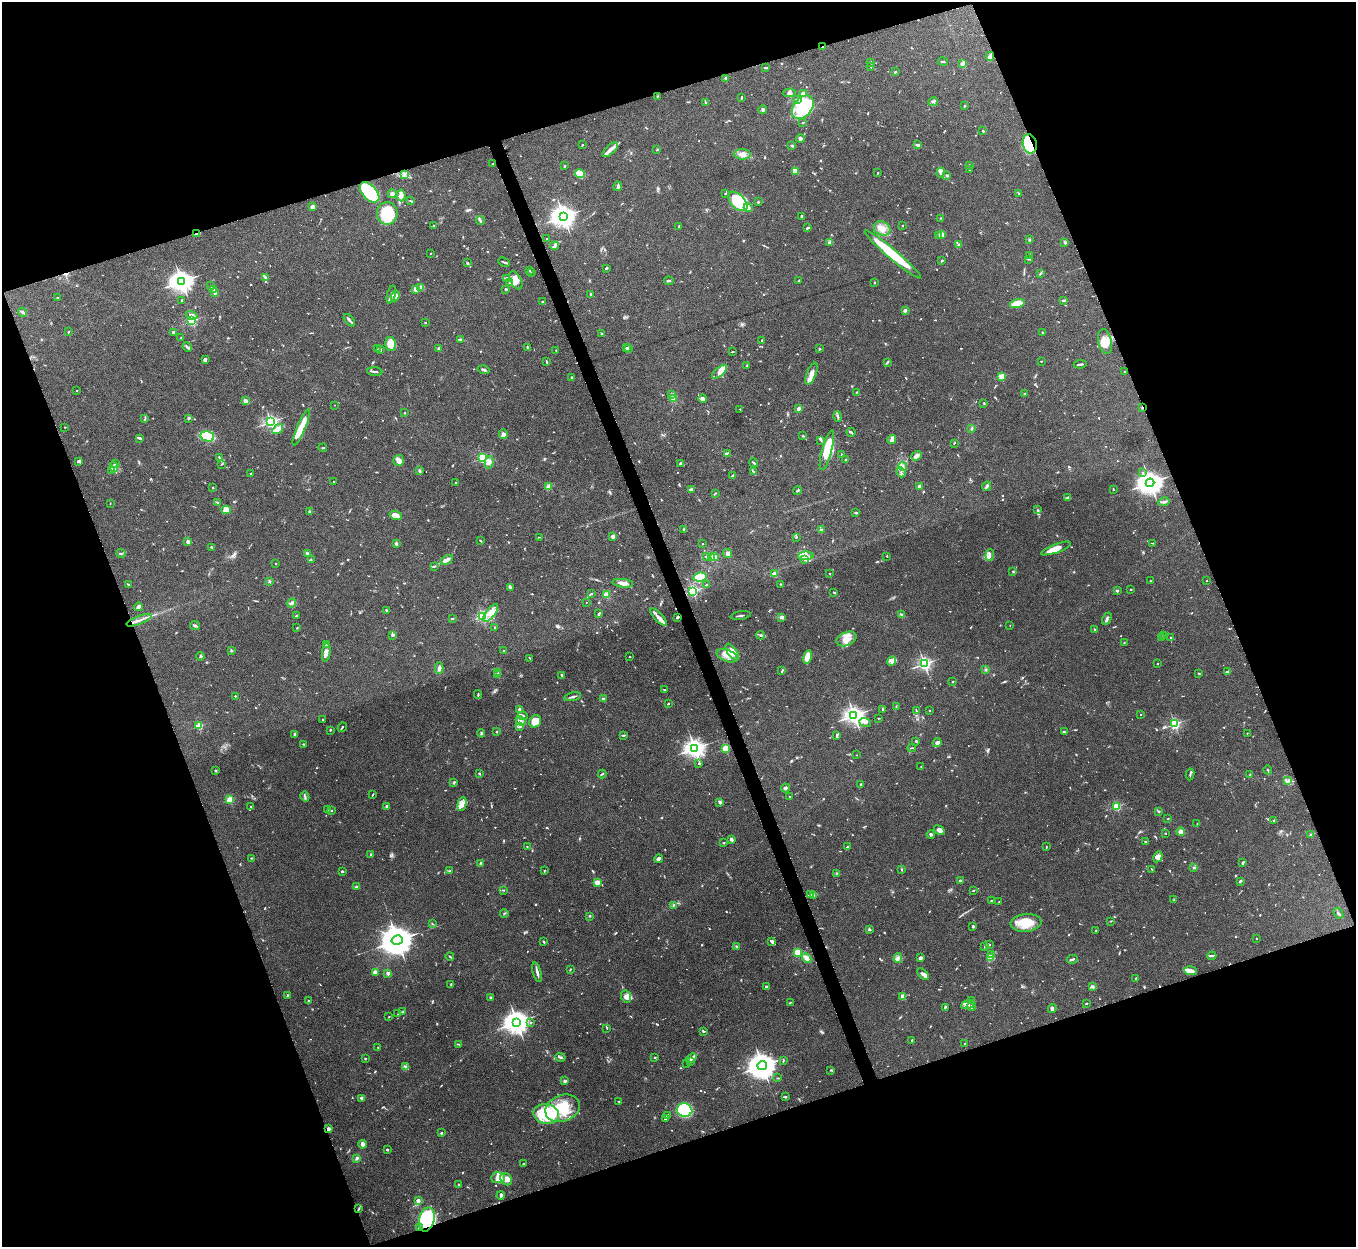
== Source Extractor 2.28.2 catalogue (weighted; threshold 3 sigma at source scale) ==
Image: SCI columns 2-5416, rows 151-5127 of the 5420 x 5405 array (HDU 1 of 3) = the unmasked area's bounding box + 8 px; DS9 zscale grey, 4 x 4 block average (1 PNG px = mean of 4 x 4 image px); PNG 1358 x 1249 px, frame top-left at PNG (2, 2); each listed source drawn as its Kron ellipse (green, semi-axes under 4 px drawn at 4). Shown black and unused: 40% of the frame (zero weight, under 5 of 10 exposures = <1% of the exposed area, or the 3 px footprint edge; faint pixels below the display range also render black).
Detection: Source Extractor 2.28.2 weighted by HDU 2 'WHT'. Background 0.142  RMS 0.0056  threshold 0.023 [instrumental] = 3 sigma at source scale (4.09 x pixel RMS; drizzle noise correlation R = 1.36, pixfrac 0.8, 0.05/0.05 arcsec/px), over >= 5 px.
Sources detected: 1193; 20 too faint to see at this stretch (4 x 4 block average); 7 inside a brighter object's white glare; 6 cosmic-ray / hot-pixel residue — neither listed nor drawn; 29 coinciding with a brighter row at this scale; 103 inside a brighter listed object's ellipse — not listed separately; of the other 1028, all 500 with FLUX_AUTO >= 2.01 (the completeness limit of this list) listed and drawn (528 fainter detections not listed), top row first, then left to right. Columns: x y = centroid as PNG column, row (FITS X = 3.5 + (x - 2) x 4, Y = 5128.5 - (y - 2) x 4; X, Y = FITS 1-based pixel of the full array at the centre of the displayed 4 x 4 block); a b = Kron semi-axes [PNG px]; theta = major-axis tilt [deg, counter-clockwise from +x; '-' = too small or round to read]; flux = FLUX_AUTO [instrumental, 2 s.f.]
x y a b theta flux
823 47 4 2 - 5.3
990 56 4 3 - 16
943 61 5 2 - 3.7
871 62 4 2 - 2.2
963 64 3 2 - 3.8
766 67 3 2 - 4.2
871 67 2 2 - 3.3
895 72 3 2 - 2.4
726 78 4 2 - 6.5
789 93 6 3 3 7.9
803 94 4 3 - 18
657 96 2 2 - 2.4
741 98 3 2 - 4.2
797 100 3 2 - 5.3
705 102 4 2 - 3
933 102 5 2 - 5.1
964 106 2 2 - 3.9
803 107 13 9 52 85
763 110 4 3 - 5.1
803 122 2 2 - 2.3
983 131 2 2 - 3.5
800 139 4 3 - 18
1030 144 10 7 -78 190
582 145 2 2 - 2.7
792 145 2 2 - 6.2
918 145 3 2 - 9.3
610 150 10 4 43 17
657 150 3 2 - 3.3
743 154 8 5 -5 19
493 164 2 2 - 5.9
969 165 2 2 - 13
564 166 3 2 - 3.2
970 170 2 2 - 5.4
796 172 2 2 - 2.4
878 173 2 2 - 4.6
941 173 5 4 - 12
580 174 5 3 - 17
404 175 3 3 - 5.8
947 175 3 2 - 4.7
618 186 5 3 - 5.6
370 192 12 7 -47 180
725 193 2 2 - 2.5
392 194 4 3 - 9
1019 194 3 2 - 2.1
401 195 6 3 -85 11
411 201 3 2 - 3.2
738 201 12 7 -45 180
758 202 2 2 - 5.2
312 207 2 2 - 73
748 208 5 3 - 6.2
387 213 11 10 - 100
563 216 4 3 - 3400
802 216 2 2 - 3.6
941 218 2 2 - 2.4
480 221 4 2 - 5.4
434 226 3 2 - 2.4
679 226 2 2 - 4.4
902 226 2 2 - 6
808 228 3 2 - 3
882 228 8 7 - 26
196 234 3 2 - 3.7
942 234 2 2 - 78
939 236 2 2 - 27
546 239 2 2 - 7
1029 239 2 2 - 2.9
830 242 3 2 - 4.8
1065 242 2 2 - 9.4
959 245 3 2 - 7.6
554 246 4 3 - 7.9
431 253 2 2 - 2.2
893 254 37 5 -40 160
1030 255 2 2 - 4.9
1028 259 3 2 - 2.3
942 260 3 2 - 3.3
504 262 6 2 -24 4.5
467 263 3 2 - 4.6
606 268 3 2 - 6.5
529 271 2 2 - 6.1
531 273 2 2 - 2
1040 273 4 2 - 2.7
265 277 4 2 - 5.5
506 278 3 2 - 2.4
516 280 10 5 -62 21
182 281 4 3 - 3100
669 281 4 2 - 4
799 281 4 2 - 3.5
510 282 4 3 - 7.1
875 282 2 2 - 3.1
211 286 2 2 - 4
421 287 3 3 - 6.2
214 289 2 2 - 6
415 289 4 2 - 15
506 289 4 2 - 2.7
215 293 2 2 - 2.3
391 294 9 3 75 11
591 294 2 2 - 30
395 296 5 4 - 11
58 298 2 2 - 3.3
182 300 3 2 - 2.3
1063 300 3 2 - 3
543 302 2 2 - 19
1017 303 7 3 17 75
905 310 3 2 - 9.7
23 312 5 2 - 9.1
192 315 6 2 -17 10
349 320 7 2 -51 7.3
192 321 2 2 - 380
425 323 2 2 - 2.7
68 332 3 2 - 2
173 332 2 2 - 17
1042 332 2 2 - 2.5
602 333 3 2 - 2.2
181 337 2 2 - 2.2
460 339 4 2 - 3.2
762 341 2 2 - 4.2
1105 341 13 6 -77 35
391 344 7 5 -76 40
187 347 5 2 - 5
527 347 3 2 - 2.5
627 347 4 2 - 4.3
377 349 2 2 - 2.2
380 349 2 2 - 16
439 349 2 2 - 33
629 349 3 2 - 3
820 349 3 2 - 3.8
556 350 2 2 - 2
732 352 3 2 - 2
205 360 4 3 - 6.9
547 361 3 2 - 4.8
1041 361 2 2 - 2.8
887 362 4 2 - 7.4
1080 364 7 2 8 6.4
746 366 4 2 - 2.4
484 370 6 2 -15 6.1
1125 371 2 2 - 2.4
375 372 7 2 -4 6.7
720 372 9 3 42 18
811 374 11 4 68 25
1001 376 2 2 - 130
572 377 2 2 - 12
77 391 2 2 - 5
857 392 2 2 - 3
671 394 3 2 - 4.3
1024 394 2 2 - 3.5
673 399 4 3 - 8.8
703 399 4 3 - 16
246 401 2 2 - 18
984 403 2 2 - 3.1
334 405 2 2 - 2.1
1142 407 2 2 - 11
799 408 2 2 - 56
740 409 2 2 - 4.7
405 413 2 2 - 4.4
838 416 5 2 - 7.1
145 418 4 2 - 4.3
189 418 2 2 - 25
271 422 2 2 - 880
65 427 2 2 - 2.1
301 427 20 4 67 42
972 428 3 2 - 2.8
278 429 6 3 34 26
851 432 4 2 - 6.1
503 434 5 4 - 11
207 436 7 5 -13 180
803 436 2 2 - 3.8
139 438 3 2 - 4
821 440 4 2 - 4.4
892 440 4 3 - 13
954 443 3 2 - 2
323 448 4 2 - 3.4
827 450 20 5 75 100
727 453 4 2 - 2.8
842 455 2 2 - 4.7
916 456 5 3 - 18
219 457 4 2 - 3.1
482 458 2 2 - 320
845 459 2 2 - 4.7
398 460 5 5 - 15
79 461 3 3 - 8.1
489 462 6 3 79 11
754 463 5 2 - 5.1
116 464 4 2 - 4.7
221 464 3 2 - 3.2
681 464 2 2 - 6.7
903 466 4 2 - 4.6
114 467 5 3 - 7.4
111 471 3 2 - 4.2
420 471 3 3 - 4.4
753 471 4 2 - 3.7
901 472 5 2 - 5.1
1142 472 2 2 - 4.4
251 474 2 2 - 2.9
732 476 3 2 - 7.9
333 482 2 2 - 2.2
456 482 2 2 - 4.4
1150 483 4 3 - 4300
919 486 3 2 - 11
987 486 5 3 - 5.9
213 487 2 2 - 2.4
549 487 3 3 - 10
692 489 3 3 - 8.1
1113 489 2 2 - 2.7
798 491 4 2 - 5.1
715 493 2 2 - 2.6
1068 498 3 3 - 4.4
1164 502 5 3 - 6.6
218 503 2 2 - 2
110 504 2 2 - 2.4
226 510 5 4 - 49
1038 510 2 2 - 2
310 511 3 2 - 5.3
856 513 3 2 - 4.7
396 516 6 4 -20 30
684 529 3 2 - 2.2
821 530 4 2 - 14
613 536 2 2 - 59
539 537 3 2 - 2
796 537 2 2 - 2.1
481 541 3 2 - 2.6
188 542 2 2 - 53
396 543 2 2 - 30
1152 543 3 2 - 2
702 544 2 2 - 2.5
212 547 4 2 - 3.9
1056 548 16 3 21 46
121 553 4 2 - 5
307 553 3 2 - 9.2
727 553 5 3 - 9.8
990 555 6 2 84 6.3
715 556 4 3 - 5.5
806 556 8 3 3 16
887 556 2 2 - 2.5
707 557 3 2 - 2.5
711 557 2 2 - 85
311 560 3 2 - 2.9
447 560 6 2 30 19
805 560 4 3 - 6.7
276 564 2 2 - 2.7
434 566 3 2 - 3.1
1013 572 2 2 - 2.2
774 574 2 2 - 100
829 574 2 2 - 2.2
700 577 6 4 10 89
269 581 3 2 - 3.8
1150 581 2 2 - 6.5
1207 581 2 2 - 2.6
623 583 10 3 -7 16
781 584 2 2 - 2.5
128 585 3 2 - 5
706 585 4 2 - 2.8
510 587 4 2 - 4
1131 589 2 2 - 7.6
1117 590 2 2 - 19
693 591 2 2 - 500
834 592 2 2 - 3.8
591 594 3 2 - 2.1
606 595 2 2 - 140
586 602 2 2 - 2.1
291 603 5 3 - 9
138 607 4 2 - 18
387 611 3 2 - 2.6
491 613 10 4 52 28
599 614 4 2 - 6.1
902 614 3 2 - 4.1
296 616 2 2 - 3.9
482 616 2 2 - 370
741 616 10 2 9 6.1
659 617 11 3 -46 16
677 617 3 2 - 5.1
782 617 4 2 - 10
452 618 3 2 - 2.4
1107 619 6 2 61 6.5
139 620 13 2 22 16
195 625 5 2 - 5.1
1010 625 2 2 - 3.5
495 627 2 2 - 3
297 628 3 2 - 2.2
1095 630 3 2 - 2.7
393 635 4 3 - 6.3
761 635 4 2 - 4.5
1164 635 2 2 - 2.2
1161 637 2 2 - 6.2
1170 637 2 2 - 2.4
846 639 10 6 23 31
1124 643 3 2 - 2.5
326 645 3 3 - 16
231 650 3 2 - 3
504 651 2 2 - 3.5
326 652 9 3 83 14
732 652 9 4 -54 20
200 656 4 2 - 3.3
727 656 11 6 -23 31
630 657 2 2 - 2.3
808 657 7 4 76 39
530 658 3 2 - 2.7
892 661 5 3 - 8.4
1158 663 2 2 - 2.9
924 664 2 2 - 930
439 668 6 3 90 9.4
985 669 2 2 - 2.2
782 671 3 2 - 4.3
1228 672 4 2 - 13
498 673 3 2 - 2.1
1199 673 2 2 - 2.8
497 675 3 2 - 3.1
562 675 2 2 - 3
952 682 2 2 - 3
664 689 2 2 - 2.9
478 694 4 2 - 4.2
235 696 2 2 - 2.8
573 697 8 2 13 7.6
603 699 2 2 - 29
668 704 2 2 - 3
896 706 3 2 - 2.2
520 709 2 2 - 37
883 710 2 2 - 3.7
930 710 2 2 - 4.1
916 711 4 2 - 2.9
854 715 3 3 - 1800
1141 715 2 2 - 2.5
523 716 5 3 - 6
879 718 2 2 - 2.5
322 720 2 2 - 7.5
521 721 5 3 - 6.4
535 721 6 5 - 42
865 723 6 3 -22 11
1175 724 2 2 - 540
199 726 2 2 - 200
519 726 4 2 - 5.1
342 727 5 2 - 3.4
330 730 3 2 - 2.2
497 732 2 2 - 9
1064 732 4 2 - 3.7
481 733 4 2 - 3.3
1247 733 2 2 - 2.1
295 734 2 2 - 8.5
623 735 3 2 - 3.7
836 736 3 2 - 4.1
916 741 3 2 - 3
937 742 4 3 - 20
304 744 2 2 - 4.2
695 748 3 3 - 2100
726 748 2 2 - 220
912 748 4 2 - 2.6
856 755 2 2 - 3.2
699 763 2 2 - 7.1
921 767 2 2 - 2.2
1268 770 4 2 - 3.4
215 771 2 2 - 19
479 774 2 2 - 4.7
602 774 4 2 - 2.8
1190 774 6 2 82 4.3
1250 775 4 2 - 2.9
1288 781 4 2 - 5.3
454 782 3 2 - 5.8
861 784 2 2 - 11
785 788 4 2 - 6.3
373 794 3 2 - 2.4
305 797 5 2 - 4.6
790 797 2 2 - 7.8
230 800 2 2 - 180
720 802 3 2 - 9.7
462 804 7 4 76 22
387 806 3 2 - 4.7
1116 806 2 2 - 300
251 807 2 2 - 2.1
327 809 3 2 - 2
331 810 2 2 - 4.8
1159 812 3 2 - 2.4
1168 818 2 2 - 3.2
1274 820 3 2 - 2.4
1197 824 2 2 - 2.1
939 830 6 3 -35 15
1181 832 4 3 - 11
1165 833 2 2 - 2.8
931 834 4 3 - 5.2
1310 835 2 2 - 14
731 839 4 3 - 7.4
1145 842 2 2 - 16
724 843 2 2 - 2.5
527 846 2 2 - 2.3
847 847 4 2 - 3.5
1046 847 3 2 - 2.1
371 855 2 2 - 7.5
1158 857 6 4 61 13
251 858 2 2 - 2.9
659 859 4 3 - 8.2
1243 862 3 2 - 5.3
480 864 2 2 - 4.8
1194 867 3 2 - 4.5
1152 869 2 2 - 2.3
902 870 2 2 - 2.4
342 871 3 2 - 4.8
450 871 3 2 - 5.3
544 871 2 2 - 3.1
837 873 2 2 - 2.3
960 881 4 3 - 4.7
1240 881 3 2 - 5.9
597 882 3 3 - 18
357 887 3 2 - 5.9
503 890 3 2 - 3
973 891 2 2 - 3.5
810 895 3 2 - 3.8
813 895 2 2 - 2.4
1174 900 3 2 - 2.8
991 901 2 2 - 3.5
999 902 2 2 - 2.6
674 905 4 2 - 2.7
504 913 4 2 - 2.9
1338 913 6 2 -51 6.4
590 916 3 2 - 3.1
1111 921 2 2 - 2.3
1026 923 15 9 5 71
433 924 3 2 - 2.3
973 926 3 2 - 4.5
869 929 3 2 - 6.3
1096 930 2 2 - 2.2
1256 938 2 2 - 2.2
397 940 6 4 14 8800
772 941 4 2 - 14
544 942 3 2 - 3.3
989 944 3 2 - 3.4
737 946 4 3 - 4.3
985 947 4 3 - 5.1
797 952 2 2 - 180
992 954 2 2 - 2.6
1212 956 4 2 - 4
450 957 4 2 - 3.7
990 957 4 2 - 4.7
806 958 5 3 - 19
898 958 5 3 - 7
920 958 3 2 - 14
1072 959 5 2 - 8.2
570 969 2 2 - 3.7
1191 971 6 3 -8 18
375 972 2 2 - 85
537 972 10 2 -75 13
388 973 2 2 - 45
923 974 7 3 -44 11
1136 978 3 2 - 2.3
451 985 3 2 - 4.4
766 987 4 2 - 6
1092 987 2 2 - 2.9
287 995 4 2 - 3
902 996 3 2 - 15
626 997 6 5 - 15
491 998 3 2 - 3.1
308 1001 2 2 - 3.6
972 1001 3 2 - 2.6
790 1002 3 2 - 2.5
1086 1003 2 2 - 2.5
967 1005 7 3 18 9.6
945 1007 4 2 - 4.6
972 1007 4 3 - 4.3
1052 1009 4 3 - 9
403 1012 2 2 - 2.9
398 1014 2 2 - 2.1
389 1017 2 2 - 2.9
517 1022 4 3 - 3600
531 1023 2 2 - 7.8
607 1028 3 2 - 3
703 1031 3 2 - 6.1
912 1040 2 2 - 2.9
965 1043 2 2 - 3.3
459 1044 3 2 - 2.3
378 1047 2 2 - 6.6
560 1057 5 2 - 5.5
654 1057 2 2 - 2.3
691 1058 6 2 38 7.2
365 1059 2 2 - 2.7
783 1060 3 2 - 3.7
691 1062 2 2 - 2.4
687 1063 2 2 - 2.5
762 1066 5 4 - 5700
405 1067 2 2 - 3
831 1070 3 2 - 2.6
778 1078 2 2 - 2.5
565 1081 3 2 - 9.5
785 1097 2 2 - 3
362 1098 3 3 - 5.3
618 1101 2 2 - 2.2
562 1108 17 13 21 140
685 1110 8 6 -15 240
546 1114 13 9 -10 190
667 1115 4 2 - 4.1
665 1118 3 2 - 6.5
328 1129 2 2 - 54
441 1133 2 2 - 14
363 1144 4 2 - 21
387 1150 3 2 - 3.9
357 1158 3 2 - 6.7
524 1164 3 2 - 3.7
498 1178 7 5 6 31
506 1179 6 5 - 22
459 1185 3 2 - 4.8
501 1195 4 2 - 8.3
418 1201 2 2 - 48
359 1209 4 2 - 3.6
427 1219 12 7 77 400
420 1228 2 2 - 7.4
Overlapping masked pixels (flux is a lower limit): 9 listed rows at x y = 823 47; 1030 144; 196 234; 1142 407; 677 617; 328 1129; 501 1195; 427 1219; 420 1228
Diffuse or blended objects may show on this block-average render without a row.